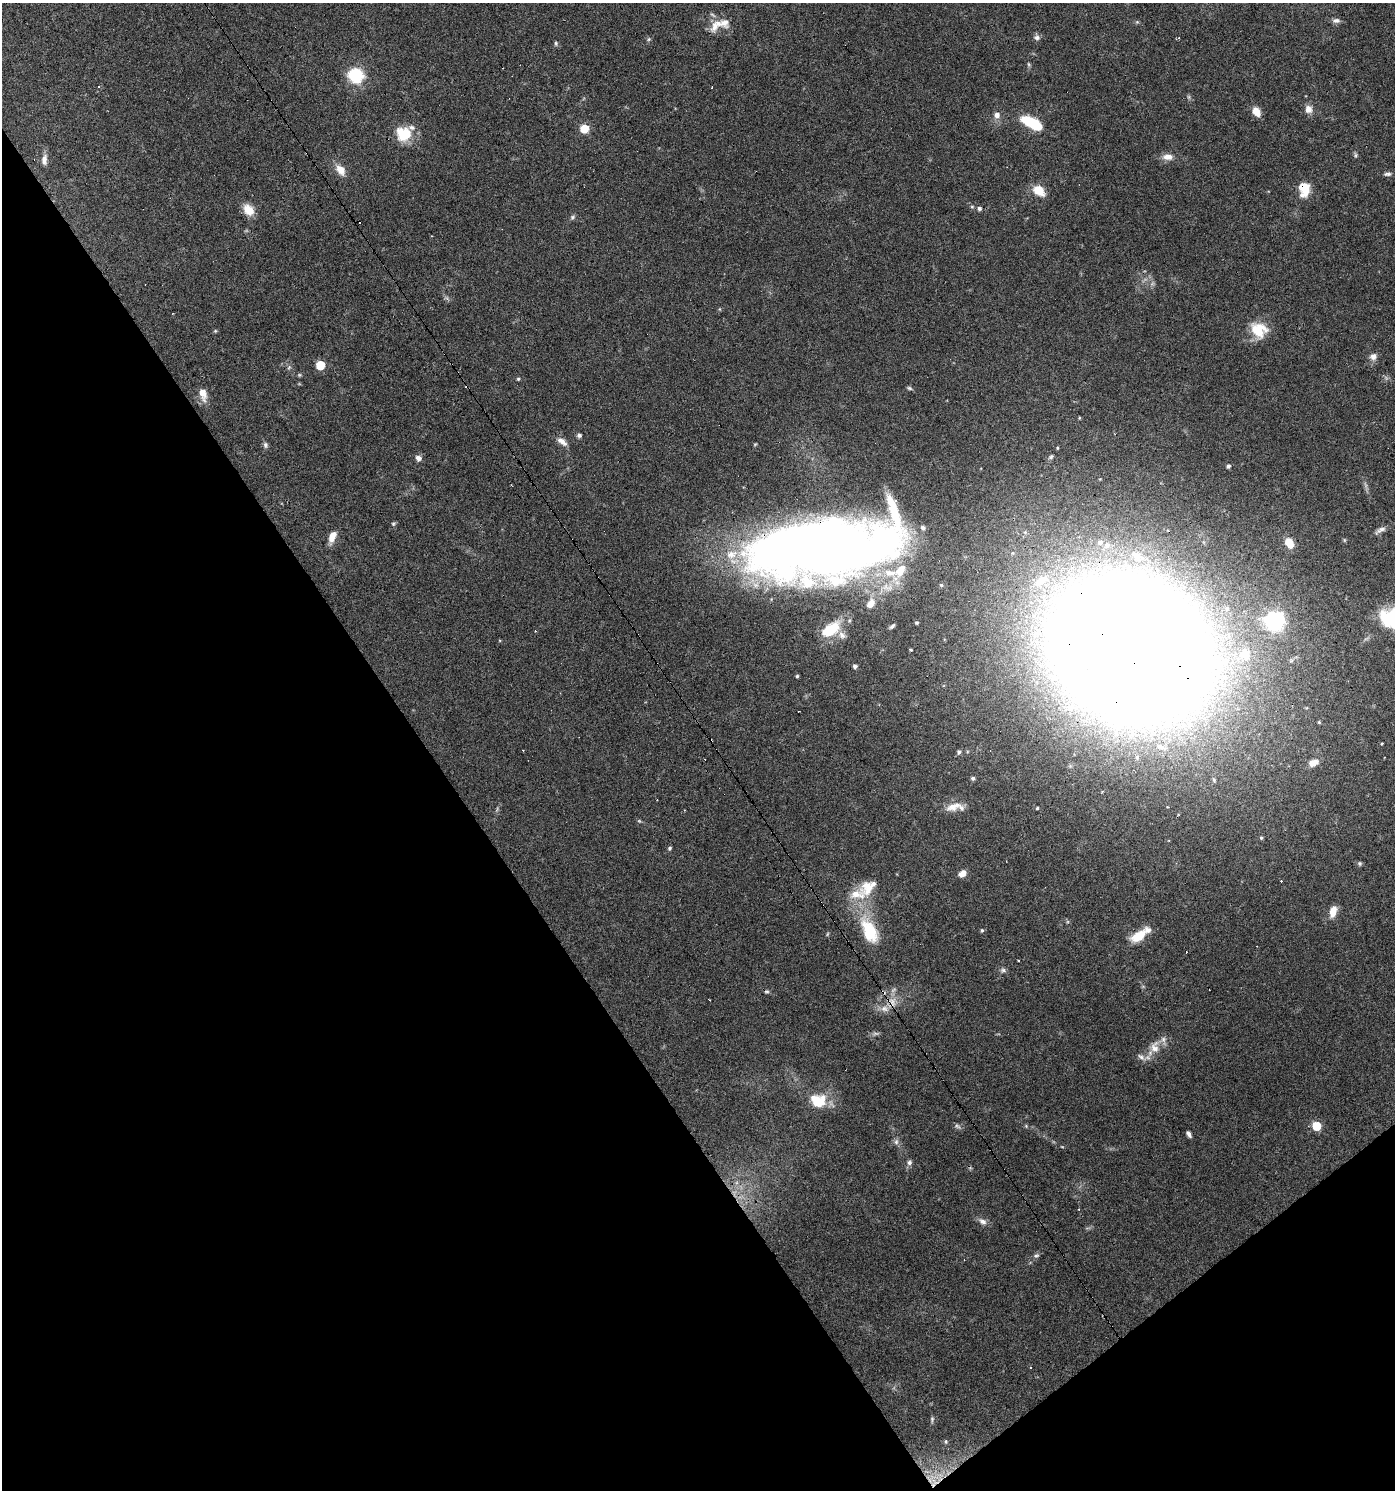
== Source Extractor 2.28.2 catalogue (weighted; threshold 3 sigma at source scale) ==
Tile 14 of 4 x 4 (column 2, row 4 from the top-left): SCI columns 1583-2975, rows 1-1488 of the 5891 x 5955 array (HDU 1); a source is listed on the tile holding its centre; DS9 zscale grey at full resolution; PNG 1397 x 1492 px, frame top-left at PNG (2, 3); no overlay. Shown black and unused: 35% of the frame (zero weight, under 3 of 6 exposures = <1% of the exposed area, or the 3 px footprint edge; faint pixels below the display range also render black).
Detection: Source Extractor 2.28.2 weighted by HDU 2 'WHT'; one run over the whole footprint, this tile lists its part. Background 0.0616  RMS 0.0035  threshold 0.0143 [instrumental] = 3 sigma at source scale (4.09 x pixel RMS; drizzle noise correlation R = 1.36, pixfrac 0.8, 0.0396/0.0396 arcsec/px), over >= 5 px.
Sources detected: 135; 10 too faint to see at this stretch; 14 cosmic-ray / hot-pixel residue — not listed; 12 inside a brighter listed object's ellipse — not listed separately; the other 99 listed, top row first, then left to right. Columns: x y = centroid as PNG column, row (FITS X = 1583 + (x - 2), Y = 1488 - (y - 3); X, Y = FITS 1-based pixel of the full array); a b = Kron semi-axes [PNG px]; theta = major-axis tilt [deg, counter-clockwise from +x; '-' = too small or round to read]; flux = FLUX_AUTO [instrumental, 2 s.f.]
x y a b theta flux
1336 20 11 6 0 1.3
1137 22 5 5 - 0.42
716 26 22 11 51 4.2
1037 37 9 7 -25 1.1
649 39 6 5 - 0.53
556 43 6 5 - 0.58
356 76 7 6 - 69
99 87 3 3 - 1.7
1308 109 11 9 -69 2.4
1256 111 10 7 -52 3.6
997 115 8 7 - 1.8
1032 123 24 10 -28 14
584 129 6 5 - 11
404 134 15 14 - 11
1355 155 8 4 82 0.56
1168 157 14 8 -1 2.8
44 160 15 7 84 2.2
340 170 13 9 -54 3.8
1387 174 10 4 1 0.88
1304 189 16 11 89 7.1
1039 191 13 9 -39 6.5
972 207 5 4 - 0.43
979 208 6 5 - 0.84
248 210 14 10 -51 4.9
572 217 7 6 - 0.75
1259 330 21 19 -31 8.6
1373 357 9 8 - 2
320 365 6 6 - 11
289 367 6 4 46 0.59
299 375 6 5 - 0.43
518 379 4 4 - 0.43
909 388 7 5 -12 0.6
203 394 19 9 -77 3.4
579 435 6 5 - 0.81
562 441 16 7 -37 2.3
755 444 5 3 - 0.32
265 445 8 6 -77 0.93
1057 448 4 3 - 0.31
1051 457 7 5 45 0.62
418 458 7 6 - 1.7
1228 466 5 4 - 0.84
393 524 6 5 - 0.55
1380 530 16 6 32 1.6
332 537 14 7 68 3.7
1344 540 6 4 -90 0.39
1100 542 7 6 - 1
1289 543 10 8 -54 5.2
1107 545 8 7 - 1.4
822 547 135 52 6 500
1137 556 12 8 -42 2.9
1041 581 25 11 32 8.9
941 585 5 4 - 0.48
870 604 12 8 56 3.3
1274 621 7 7 - 140
916 623 3 3 - 0.41
892 626 6 3 41 0.67
830 630 22 11 34 12
842 635 11 7 -50 1.5
911 650 4 2 - 0.34
1131 650 77 60 -27 4300
1245 654 17 16 - 6.7
855 666 4 4 - 1
797 676 4 4 - 0.45
710 741 2 2 - 1.1
1382 744 3 3 - 0.63
959 752 6 5 - 0.77
1313 763 11 7 21 3.1
973 778 5 4 - 0.84
1102 792 3 2 - 0.37
954 806 24 11 18 4.5
1037 808 3 3 - 0.44
639 821 6 5 - 0.45
1261 838 4 4 - 0.4
670 848 5 4 - 0.55
1360 863 6 6 - 0.61
962 874 9 6 37 2.4
857 894 30 16 11 8.6
1333 912 13 7 73 3.9
982 930 5 4 - 0.45
869 931 38 18 -65 16
1138 936 18 9 31 7.9
1018 960 3 2 - 0.4
1003 970 9 6 7 0.9
767 992 6 5 - 0.57
885 1008 13 10 -8 3
875 1033 12 4 7 0.86
1155 1047 18 13 84 4.6
1141 1057 14 6 -30 1.7
818 1101 17 14 -8 10
1026 1126 5 5 - 0.39
1316 1126 5 5 - 13
1189 1134 7 4 -58 1.1
896 1142 8 5 60 0.97
909 1162 7 7 - 1
982 1221 11 7 -33 1.8
1036 1256 8 6 24 0.81
932 1419 9 5 90 0.65
946 1441 6 4 -89 0.5
934 1482 13 11 74 3.8
Overlapping masked pixels (flux is a lower limit): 7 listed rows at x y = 1304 189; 822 547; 1131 650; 710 741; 869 931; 1138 936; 934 1482